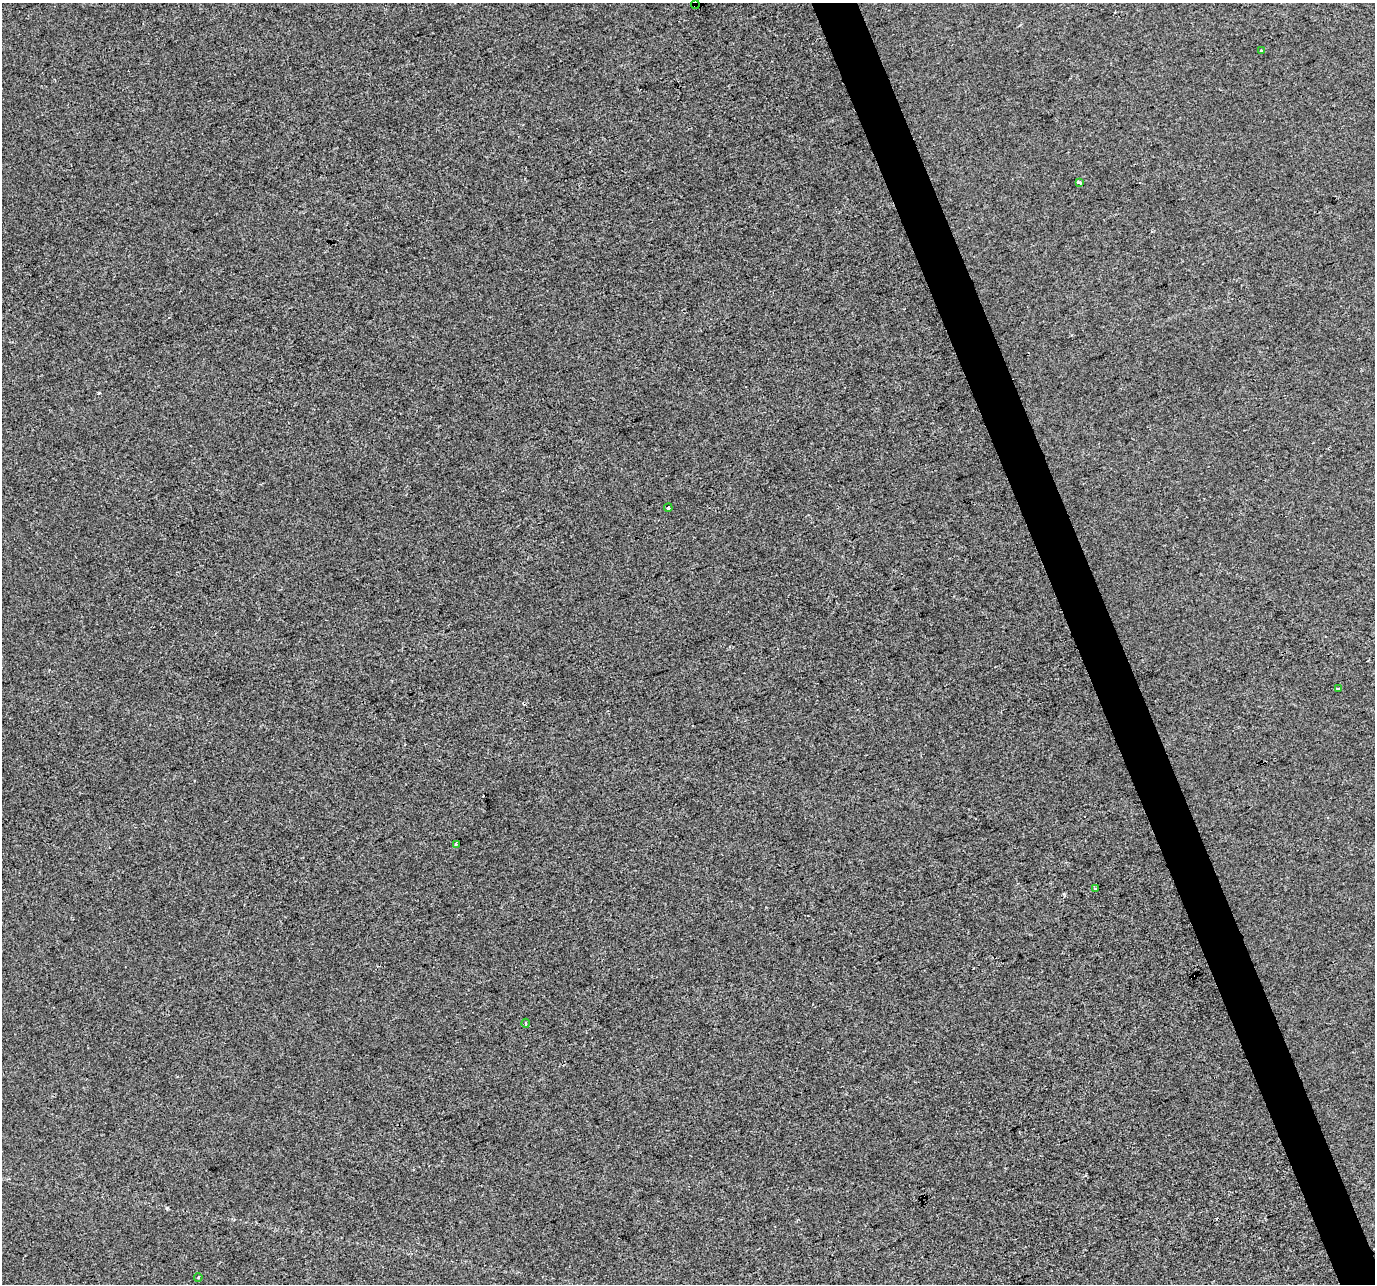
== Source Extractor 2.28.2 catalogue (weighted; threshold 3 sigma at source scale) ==
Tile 6 of 4 x 4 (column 2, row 2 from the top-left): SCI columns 1374-2746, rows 2692-3973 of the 5491 x 5328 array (HDU 1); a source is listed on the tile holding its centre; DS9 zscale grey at full resolution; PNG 1377 x 1286 px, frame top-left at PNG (2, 3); each listed source drawn as its Kron ellipse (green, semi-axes under 4 px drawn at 4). Shown black and unused: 3% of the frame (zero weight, under 2 of 3 exposures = <1% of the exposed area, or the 3 px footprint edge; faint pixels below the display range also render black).
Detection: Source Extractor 2.28.2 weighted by HDU 2 'WHT'; one run over the whole footprint, this tile lists its part. Background -7.56e-05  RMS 0.0056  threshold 0.0252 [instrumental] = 3 sigma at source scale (4.5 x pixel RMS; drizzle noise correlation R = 1.50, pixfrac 1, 0.0396/0.0396 arcsec/px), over >= 5 px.
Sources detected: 12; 3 cosmic-ray / hot-pixel residue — neither listed nor drawn; the other 9 listed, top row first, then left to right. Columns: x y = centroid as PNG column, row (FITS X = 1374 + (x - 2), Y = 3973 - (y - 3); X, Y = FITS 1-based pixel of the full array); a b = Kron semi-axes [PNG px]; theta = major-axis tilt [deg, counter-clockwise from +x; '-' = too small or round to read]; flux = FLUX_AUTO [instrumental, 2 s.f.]
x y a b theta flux
695 5 4 3 - 1.5
1261 51 3 3 - 2
1080 183 3 3 - 3.3
668 508 4 3 - 2.6
1338 688 4 3 - 1.8
456 844 4 3 - 0.65
1095 888 3 3 - 1.1
526 1023 4 3 - 0.5
198 1277 4 3 - 0.66
Overlapping masked pixels (flux is a lower limit): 1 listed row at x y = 695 5